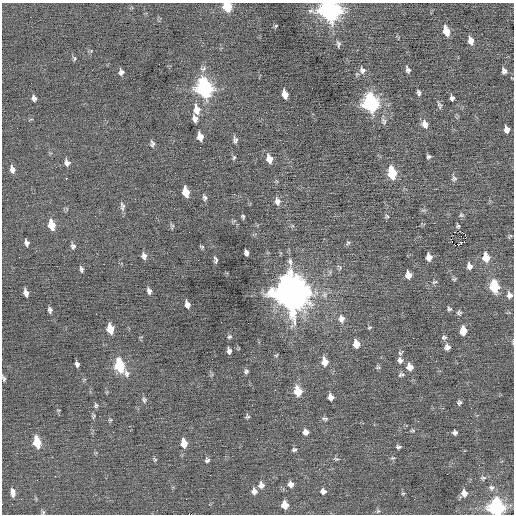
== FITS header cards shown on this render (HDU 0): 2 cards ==
NAXIS1  =                  512 / Axis length
NAXIS2  =                  512 / Axis length

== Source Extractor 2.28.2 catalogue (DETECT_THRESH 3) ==
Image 512 x 512 px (HDU 0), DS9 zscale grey, 1 PNG px = 1 image px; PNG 516 x 516 px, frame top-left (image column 1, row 512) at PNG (2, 3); no overlay
Background -0.0323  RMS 0.67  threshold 2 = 3 sigma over >= 5 px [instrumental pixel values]
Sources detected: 129; all 129 listed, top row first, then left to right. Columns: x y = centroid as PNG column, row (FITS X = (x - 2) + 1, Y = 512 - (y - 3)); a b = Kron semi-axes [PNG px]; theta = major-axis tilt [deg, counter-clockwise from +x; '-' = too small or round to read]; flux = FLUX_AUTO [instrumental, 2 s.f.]
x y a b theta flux
227 6 7 6 - 1800
330 10 10 9 - 25000
276 26 5 4 - 45
446 31 9 5 -74 650
471 41 8 5 -75 300
338 44 7 5 -83 100
74 58 7 4 -82 69
362 70 9 7 -67 180
408 70 8 5 -67 120
504 71 6 4 -76 150
121 72 6 5 - 130
204 88 10 7 -74 13000
419 92 6 4 -74 93
285 94 8 5 -76 430
34 98 7 6 - 130
452 98 5 4 - 110
370 103 10 7 -76 11000
439 105 10 5 -67 100
197 109 11 8 -78 440
195 119 8 5 -71 210
384 121 9 6 -62 130
425 124 10 7 -63 260
506 129 6 5 - 230
200 137 7 5 -76 410
235 140 7 5 -86 130
152 143 7 5 -80 120
234 157 6 5 - 68
428 157 4 4 - 78
269 159 9 6 -75 380
67 163 8 6 -65 170
12 169 7 5 -78 190
392 173 9 6 -78 2100
66 178 2 2 - 410
454 178 7 7 - 110
186 192 8 5 -77 740
205 198 6 5 - 97
277 201 9 7 -77 230
122 206 11 6 -83 140
461 215 6 6 - 79
243 216 4 3 - 64
387 216 6 5 - 60
51 225 9 6 -76 870
172 226 8 5 -76 72
458 226 4 3 - 62
460 231 2 2 - 29
510 236 7 3 37 51
27 243 6 4 -80 140
348 243 6 5 - 73
458 245 3 2 - 11000
73 246 6 6 - 120
202 247 6 4 -18 52
246 253 6 4 -78 140
144 256 7 5 -78 170
19 257 2 2 - 52
429 257 7 5 -82 300
486 257 8 6 -82 640
198 260 2 2 - 34
216 260 6 3 -81 91
469 266 7 6 - 200
81 269 6 4 -75 99
408 275 6 5 - 380
454 279 6 4 0 60
434 282 8 4 25 77
494 287 8 6 -81 2300
149 291 8 5 -72 140
291 292 14 11 -73 110000
26 293 7 4 -75 240
509 295 7 7 - 210
187 304 6 4 -72 210
449 309 6 5 - 73
50 310 5 4 - 110
459 313 6 5 - 87
341 319 9 8 - 260
369 328 5 3 - 52
110 329 8 5 -77 740
463 331 7 6 - 580
229 337 6 5 - 72
444 337 7 5 7 95
356 344 7 5 -80 570
447 347 6 5 - 170
229 351 6 4 -79 140
276 355 5 4 - 47
400 360 8 8 - 190
324 362 8 6 -79 480
77 364 5 4 - 130
120 366 11 6 -67 2800
378 367 6 5 - 68
409 367 7 7 - 370
246 371 6 5 - 86
401 375 8 5 17 97
4 378 6 4 -66 85
298 391 8 6 -76 1100
331 397 6 5 - 250
144 400 7 7 - 100
459 402 6 5 - 91
96 405 6 5 - 76
93 416 9 3 89 69
247 416 5 4 - 71
325 419 8 4 -10 87
110 420 5 5 - 50
413 430 5 4 - 57
305 432 6 5 - 190
455 432 5 4 - 120
37 442 9 5 -75 1400
184 443 8 6 -80 540
398 447 5 3 - 88
294 449 5 4 - 85
393 458 6 3 -1 49
155 459 6 4 -30 53
336 459 7 4 -22 65
207 460 6 6 - 90
447 474 2 2 - 82
55 476 3 2 - 42
483 478 9 5 -1 95
37 480 2 2 - 19
290 484 7 7 - 230
261 485 8 7 - 220
491 488 8 7 - 130
254 491 7 6 - 200
323 491 6 6 - 190
13 492 9 5 -80 220
403 493 5 3 - 46
464 493 7 6 - 280
12 504 2 2 - 92
285 505 6 6 - 590
496 507 9 7 -78 11000
378 511 5 5 - 69
43 512 5 5 - 66
191 514 4 2 - 770
At the frame edge (FLAGS 8, measured only in part): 5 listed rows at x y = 227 6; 330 10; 4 378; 496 507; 191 514